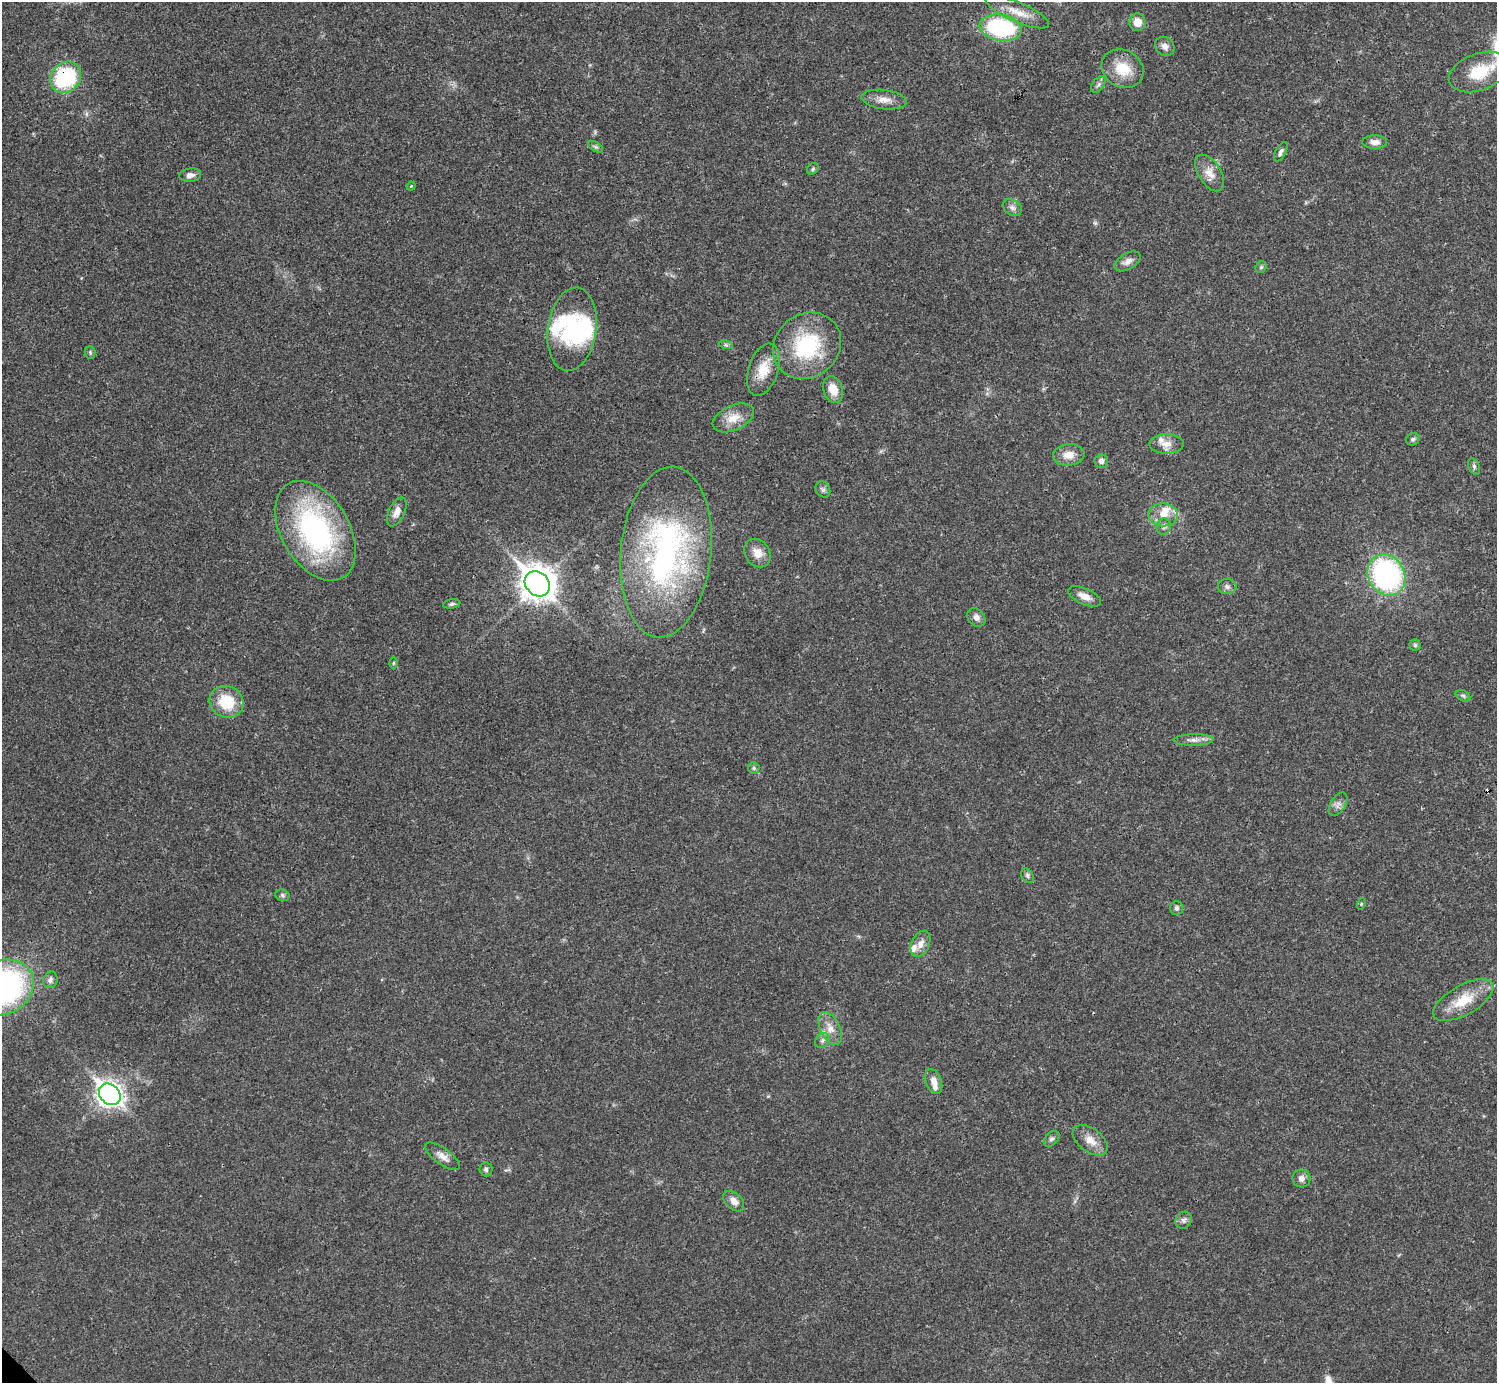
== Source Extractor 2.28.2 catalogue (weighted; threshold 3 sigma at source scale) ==
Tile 10 of 4 x 4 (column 2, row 3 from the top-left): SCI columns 1495-2989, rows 1539-2919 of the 5981 x 5980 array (HDU 1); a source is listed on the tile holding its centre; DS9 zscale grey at full resolution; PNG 1499 x 1385 px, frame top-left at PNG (2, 2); each listed source drawn as its Kron ellipse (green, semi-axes under 4 px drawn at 4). Shown black and unused: <1% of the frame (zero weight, under 3 of 4 exposures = <1% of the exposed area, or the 3 px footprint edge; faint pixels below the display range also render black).
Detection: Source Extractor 2.28.2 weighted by HDU 2 'WHT'; one run over the whole footprint, this tile lists its part. Background 0.0207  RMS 0.0022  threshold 0.01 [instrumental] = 3 sigma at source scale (4.5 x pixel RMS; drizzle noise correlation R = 1.50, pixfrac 1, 0.05/0.05 arcsec/px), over >= 5 px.
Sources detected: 77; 2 inside a brighter object's white glare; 1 cosmic-ray / hot-pixel residue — neither listed nor drawn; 4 inside a brighter listed object's ellipse — not listed separately; the other 70 listed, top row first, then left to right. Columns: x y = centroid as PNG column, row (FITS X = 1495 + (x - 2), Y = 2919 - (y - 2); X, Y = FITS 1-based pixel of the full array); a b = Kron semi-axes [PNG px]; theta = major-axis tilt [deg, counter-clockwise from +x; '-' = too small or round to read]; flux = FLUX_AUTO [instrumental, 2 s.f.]
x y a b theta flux
1017 12 34 10 -23 3.8
1137 22 9 8 - 2.6
1001 28 21 13 -9 27
1165 46 10 9 - 1.2
1123 69 22 18 -29 5.9
1479 72 31 18 20 8.1
66 77 17 14 46 21
1098 84 9 5 53 0.67
884 100 23 9 -7 2.4
1375 142 12 7 0 1.3
596 147 8 4 -30 0.43
1281 152 11 5 61 0.65
813 169 6 5 - 0.37
1210 173 20 11 -58 2.7
190 175 11 6 7 1
411 186 4 3 - 0.21
1012 208 10 7 -32 0.94
1128 261 14 8 30 1.3
1261 267 6 5 - 0.35
572 329 42 24 82 17
726 345 7 4 -18 0.36
807 346 36 31 40 19
90 352 6 5 - 0.37
763 370 27 15 72 4.9
833 389 14 9 -71 3.2
733 418 22 12 24 3.4
1413 439 7 5 26 0.52
1166 444 17 9 1 2.1
1069 455 16 11 5 2.5
1101 461 6 6 - 0.93
1474 467 9 5 -65 0.54
823 489 8 7 - 0.69
397 512 15 8 64 1.7
1163 515 15 11 -3 2.9
1164 527 8 7 - 0.75
315 531 54 34 -59 45
666 552 86 45 84 60
757 553 15 12 -56 2.4
1386 575 21 18 -60 44
537 584 14 11 -45 360
1227 587 9 7 -4 0.81
1084 596 17 8 -24 2.1
452 604 9 4 10 0.46
976 617 10 8 -45 1.1
1415 645 5 5 - 0.41
393 663 6 4 89 0.28
1463 696 8 5 -29 0.47
227 702 17 15 -24 8
1194 740 20 6 1 1.4
754 768 6 5 - 0.44
1338 804 13 7 58 1
1028 876 8 5 -60 0.53
282 895 7 5 -16 0.47
1361 904 6 3 73 0.22
1177 908 7 6 - 0.61
920 944 14 9 64 1.7
50 980 8 7 - 0.8
3 987 32 26 27 72
1463 1000 33 15 29 6.5
830 1028 17 10 -63 2.4
822 1040 8 6 47 0.7
934 1081 13 7 -68 1.7
110 1094 12 9 -45 150
1051 1139 9 6 47 0.69
1090 1140 20 11 -36 2.7
442 1156 20 8 -36 1.7
486 1169 7 6 - 0.53
1301 1179 9 9 - 1.1
734 1201 12 8 -44 1.6
1184 1220 9 7 53 0.76
Overlapping masked pixels (flux is a lower limit): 1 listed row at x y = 66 77
Isophote crosses this tile's border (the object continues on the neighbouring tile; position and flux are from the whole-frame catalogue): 1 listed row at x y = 3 987